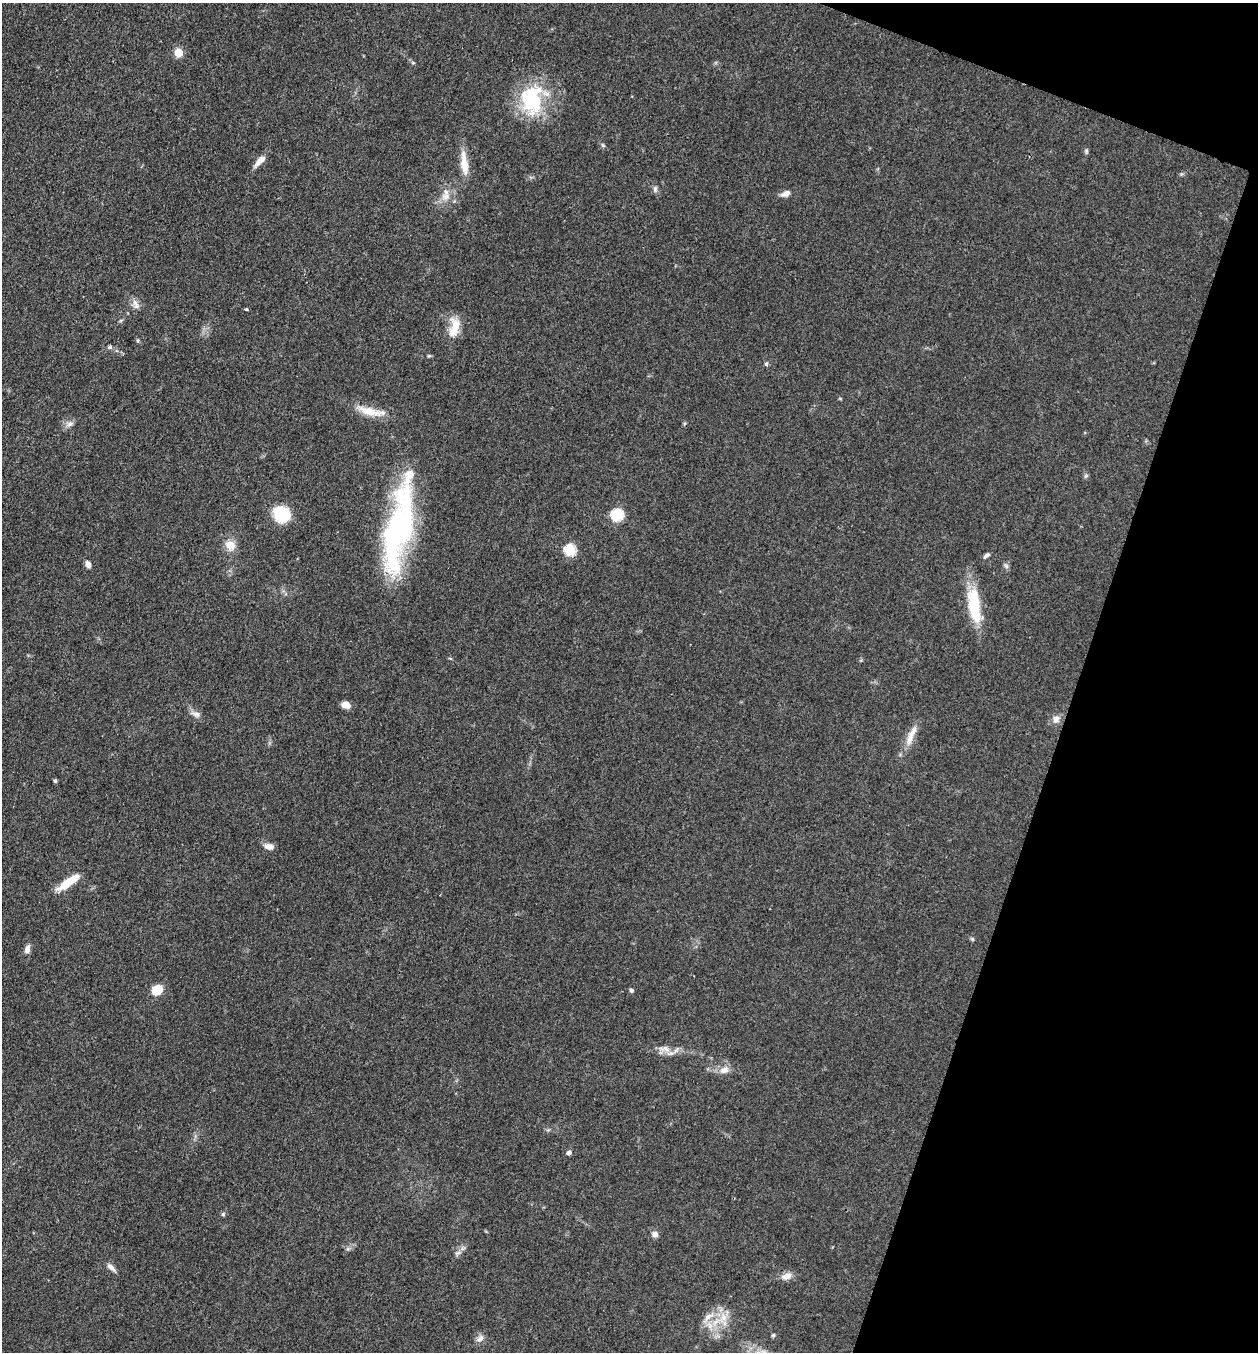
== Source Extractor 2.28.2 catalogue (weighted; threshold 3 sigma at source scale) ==
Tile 8 of 4 x 4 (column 4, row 2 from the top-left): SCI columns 4032-5287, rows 2705-4054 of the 5421 x 5407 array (HDU 1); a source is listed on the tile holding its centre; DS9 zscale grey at full resolution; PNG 1260 x 1354 px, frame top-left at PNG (2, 3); no overlay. Shown black and unused: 17% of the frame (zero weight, under 3 of 4 exposures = <1% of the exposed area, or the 3 px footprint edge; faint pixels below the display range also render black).
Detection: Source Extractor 2.28.2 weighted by HDU 2 'WHT'; one run over the whole footprint, this tile lists its part. Background 0.0928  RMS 0.0064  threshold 0.0289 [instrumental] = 3 sigma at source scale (4.5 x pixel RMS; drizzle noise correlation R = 1.50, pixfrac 1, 0.05/0.05 arcsec/px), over >= 5 px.
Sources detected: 51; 2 inside a brighter listed object's ellipse — not listed separately; the other 49 listed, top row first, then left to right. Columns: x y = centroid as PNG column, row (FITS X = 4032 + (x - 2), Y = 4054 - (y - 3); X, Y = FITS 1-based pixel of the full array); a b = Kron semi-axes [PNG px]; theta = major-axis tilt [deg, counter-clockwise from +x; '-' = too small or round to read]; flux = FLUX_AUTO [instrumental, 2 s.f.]
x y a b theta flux
178 53 5 5 - 20
413 63 6 4 -19 0.78
532 99 41 29 -89 43
603 145 6 5 - 0.94
1086 151 6 4 73 0.97
260 161 19 7 45 4.8
464 163 34 8 -83 10
655 189 8 5 -72 1.6
786 193 10 7 19 3.6
446 197 11 10 - 5.6
136 306 10 8 71 3
246 309 4 3 - 1.5
454 327 27 12 80 12
110 347 6 5 - 1.3
766 364 6 5 - 1.2
369 411 37 10 -14 12
684 423 5 4 - 0.98
69 424 9 7 33 2.7
282 514 16 13 -43 27
617 515 6 6 - 63
399 528 98 26 79 140
230 545 12 11 - 7.5
570 550 6 6 - 51
986 555 10 4 40 1.7
88 564 9 6 -66 2.6
1006 566 8 4 -46 1.4
974 605 43 14 -83 30
346 705 8 6 -20 6.5
196 714 12 7 -18 2.9
1056 719 9 8 - 3.7
909 739 19 9 69 6.9
55 781 5 4 - 0.96
268 846 10 7 -9 4.5
69 882 28 8 35 15
27 949 11 6 72 3.3
157 990 12 10 44 10
631 990 5 5 - 1.2
665 1049 20 8 -9 6.2
724 1070 13 9 12 4.9
569 1153 7 5 20 1.7
223 1214 6 4 -69 0.99
655 1234 8 7 - 2.7
458 1253 7 4 18 1.4
111 1267 13 6 -43 2.9
786 1276 16 8 15 4.5
708 1317 15 8 31 5.9
723 1318 15 10 57 8.8
773 1335 5 4 - 1.2
480 1339 10 7 42 3.2